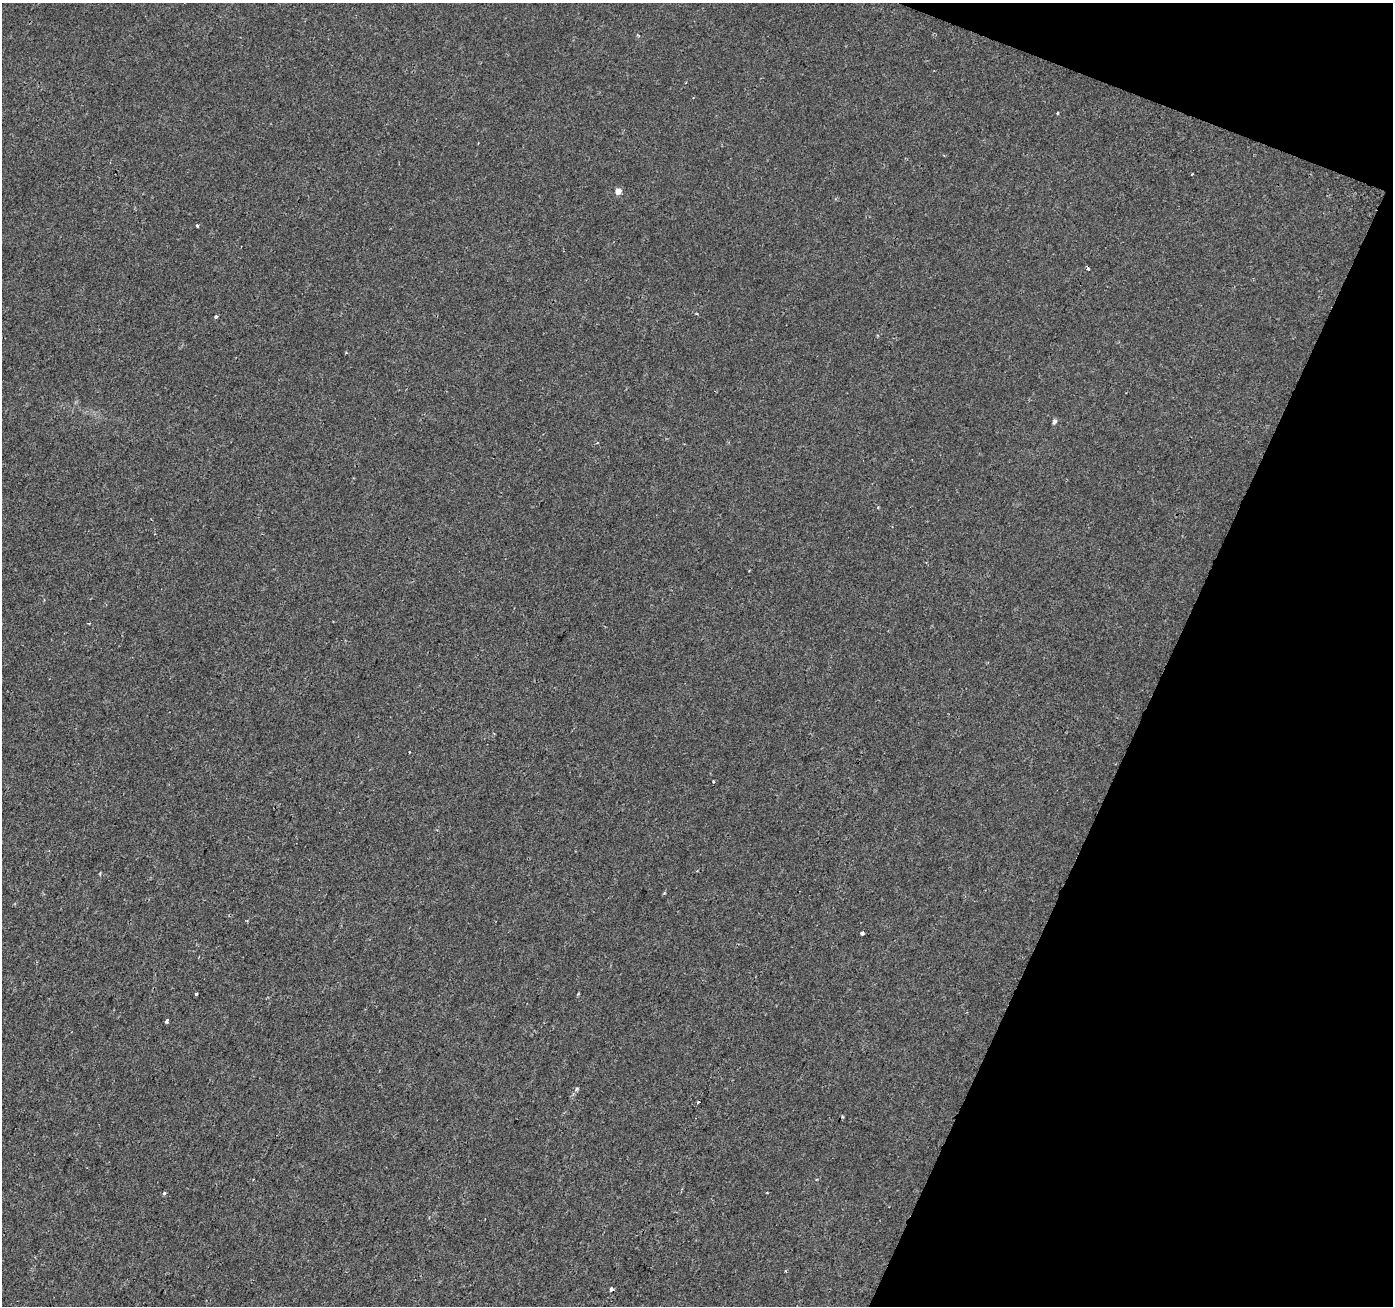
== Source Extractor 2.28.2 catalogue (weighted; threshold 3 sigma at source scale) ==
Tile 8 of 4 x 4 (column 4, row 2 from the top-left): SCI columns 4181-5571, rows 2885-4188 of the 5571 x 5702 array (HDU 1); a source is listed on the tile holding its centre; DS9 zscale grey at full resolution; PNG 1395 x 1308 px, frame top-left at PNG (2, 3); no overlay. Shown black and unused: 19% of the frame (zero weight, under 2 of 3 exposures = <1% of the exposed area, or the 3 px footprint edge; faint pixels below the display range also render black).
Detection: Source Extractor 2.28.2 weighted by HDU 2 'WHT'; one run over the whole footprint, this tile lists its part. Background -2.97e-04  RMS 0.0026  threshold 0.0116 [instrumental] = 3 sigma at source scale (4.5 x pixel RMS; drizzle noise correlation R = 1.50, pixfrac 1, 0.0396/0.0396 arcsec/px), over >= 5 px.
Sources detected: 16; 3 cosmic-ray / hot-pixel residue — not listed; the other 13 listed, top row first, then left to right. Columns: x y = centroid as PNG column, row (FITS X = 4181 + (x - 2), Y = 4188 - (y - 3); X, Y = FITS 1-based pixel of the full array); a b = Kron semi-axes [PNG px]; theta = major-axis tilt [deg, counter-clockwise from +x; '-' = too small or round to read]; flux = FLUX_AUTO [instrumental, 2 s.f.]
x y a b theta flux
618 191 5 5 - 2.2
198 226 3 3 - 1
216 317 4 3 - 0.36
1054 421 5 5 - 0.62
878 507 3 3 - 0.28
713 781 3 3 - 0.41
862 933 4 3 - 0.8
196 993 3 2 - 0.39
167 1021 4 3 - 0.66
576 1089 5 3 - 0.35
843 1117 4 3 - 0.24
164 1193 4 4 - 0.39
612 1289 4 3 - 1.4
Overlapping masked pixels (flux is a lower limit): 1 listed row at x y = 612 1289